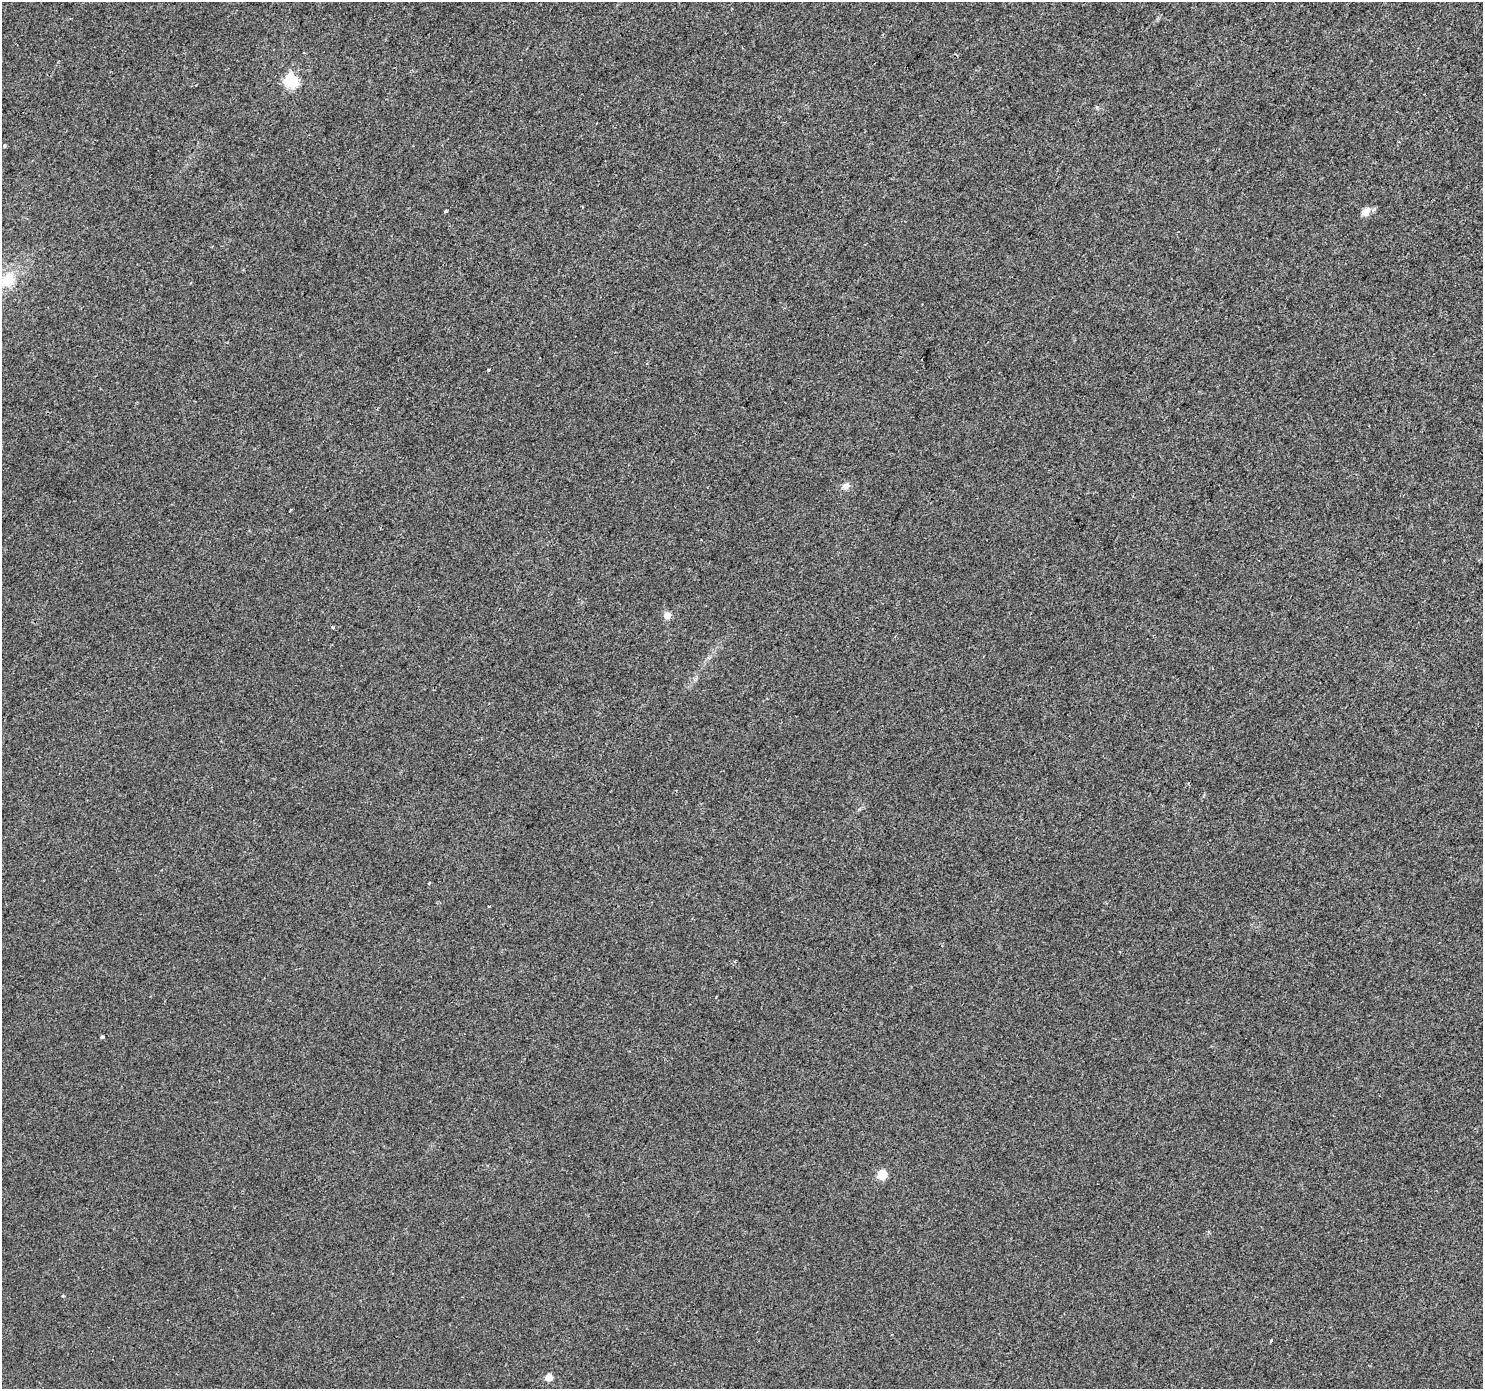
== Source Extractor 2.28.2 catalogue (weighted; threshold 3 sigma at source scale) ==
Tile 10 of 4 x 4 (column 2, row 3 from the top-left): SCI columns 1482-2962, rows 1572-2958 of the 5930 x 5985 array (HDU 1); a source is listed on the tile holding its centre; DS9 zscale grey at full resolution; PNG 1485 x 1391 px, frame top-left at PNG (2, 2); no overlay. Shown black and unused: <1% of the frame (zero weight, under 2 of 3 exposures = <1% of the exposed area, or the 3 px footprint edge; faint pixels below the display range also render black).
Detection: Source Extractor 2.28.2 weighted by HDU 2 'WHT'; one run over the whole footprint, this tile lists its part. Background 0.00612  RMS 0.0046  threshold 0.0208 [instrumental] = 3 sigma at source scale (4.5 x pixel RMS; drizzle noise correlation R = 1.50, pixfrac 1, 0.0396/0.0396 arcsec/px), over >= 5 px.
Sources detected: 16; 2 cosmic-ray / hot-pixel residue — not listed; the other 14 listed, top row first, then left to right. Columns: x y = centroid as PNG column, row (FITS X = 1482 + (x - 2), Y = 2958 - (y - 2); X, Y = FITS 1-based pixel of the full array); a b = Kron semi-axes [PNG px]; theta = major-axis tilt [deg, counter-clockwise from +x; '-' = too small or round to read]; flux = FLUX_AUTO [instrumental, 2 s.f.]
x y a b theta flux
291 80 6 6 - 77
4 146 5 3 - 0.43
446 211 3 3 - 1.6
1366 212 13 9 47 3.2
8 280 21 17 52 12
488 370 3 3 - 1.2
846 486 10 7 30 2.2
667 615 5 5 - 6.2
333 627 4 3 - 0.58
429 883 3 2 - 0.62
102 1037 6 3 1 0.58
882 1175 5 5 - 22
1271 1340 3 3 - 1.3
548 1378 5 5 - 9.7